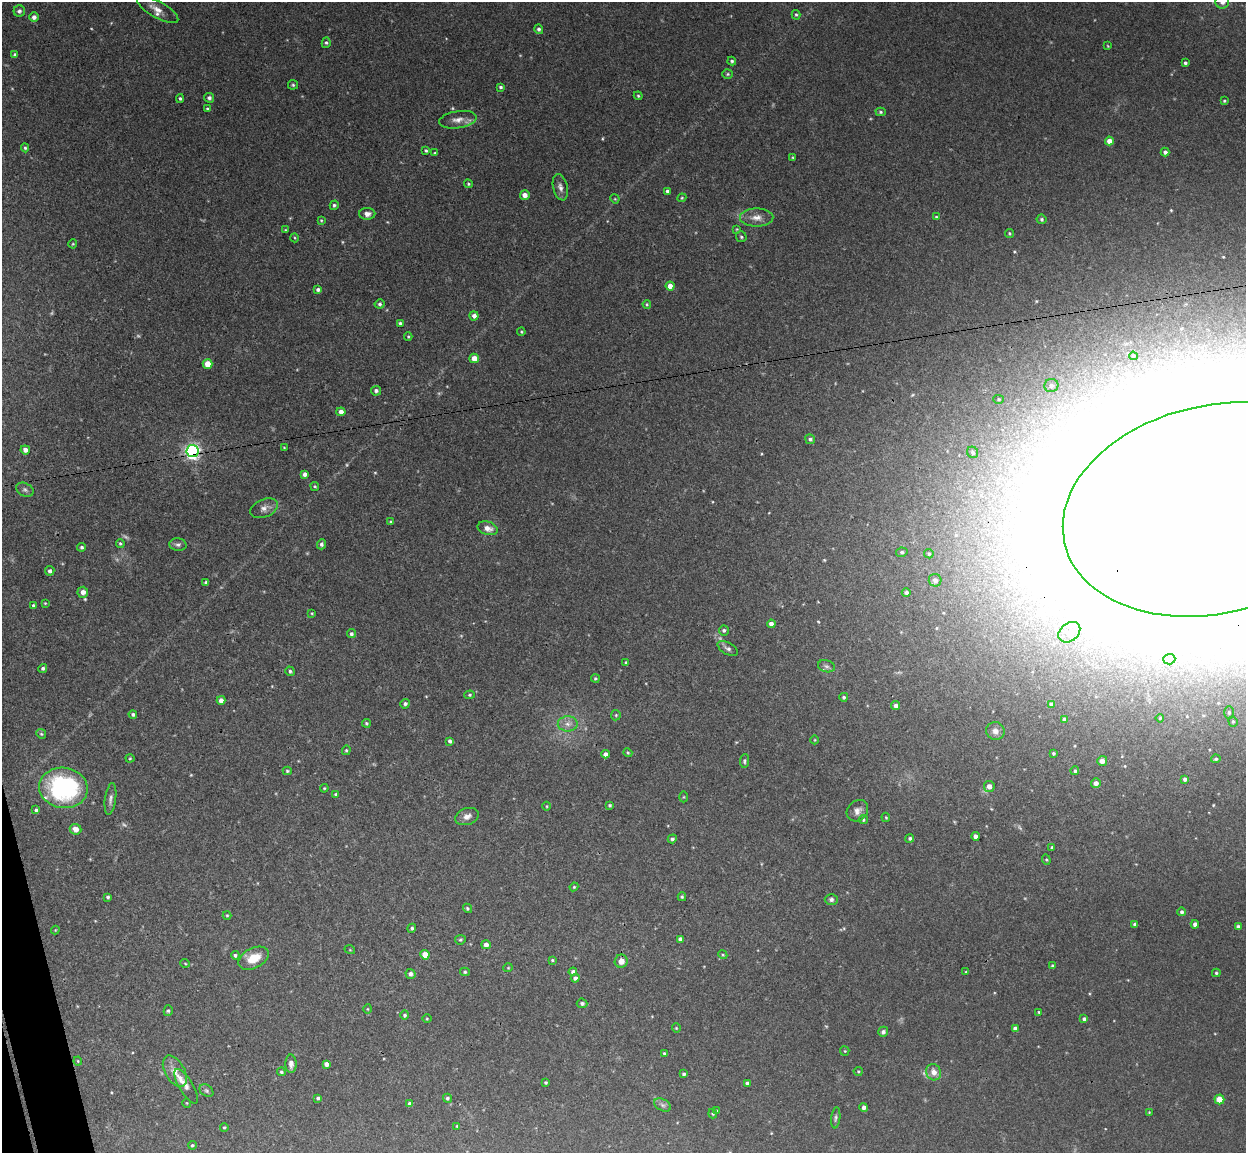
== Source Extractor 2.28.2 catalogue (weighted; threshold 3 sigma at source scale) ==
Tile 7 of 4 x 4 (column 3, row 2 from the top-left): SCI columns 2543-3786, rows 2457-3607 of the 5086 x 5029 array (HDU 1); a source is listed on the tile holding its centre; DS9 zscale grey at full resolution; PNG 1248 x 1155 px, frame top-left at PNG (2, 2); each listed source drawn as its Kron ellipse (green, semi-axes under 4 px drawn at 4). Shown black and unused: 1% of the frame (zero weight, under 3 of 4 exposures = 5% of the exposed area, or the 3 px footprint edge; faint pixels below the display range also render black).
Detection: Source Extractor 2.28.2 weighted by HDU 2 'WHT'; one run over the whole footprint, this tile lists its part. Background 0.0493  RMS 0.0046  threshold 0.0208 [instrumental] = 3 sigma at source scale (4.5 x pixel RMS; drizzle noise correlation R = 1.50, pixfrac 1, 0.05/0.05 arcsec/px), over >= 5 px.
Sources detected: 235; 9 too faint to see at this stretch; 9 inside a brighter object's white glare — neither listed nor drawn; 2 inside a brighter listed object's ellipse — not listed separately; the other 215 listed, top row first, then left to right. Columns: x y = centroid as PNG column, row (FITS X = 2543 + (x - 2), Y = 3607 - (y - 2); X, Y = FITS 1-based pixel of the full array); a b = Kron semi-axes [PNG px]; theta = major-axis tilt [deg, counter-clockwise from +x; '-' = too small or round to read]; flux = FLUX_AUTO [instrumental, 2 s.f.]
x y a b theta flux
1222 2 7 6 - 2.3
158 10 23 8 -29 4.4
19 11 6 5 - 1.2
796 15 5 4 - 0.64
34 17 5 5 - 1.9
539 29 5 4 - 1.1
326 43 5 4 - 0.84
1108 46 4 3 - 0.36
15 55 4 3 - 1
732 61 4 4 - 0.71
1185 63 3 3 - 0.95
728 74 5 4 - 0.68
293 85 5 5 - 0.69
501 87 4 4 - 0.83
638 96 4 4 - 0.56
180 98 4 3 - 0.75
209 98 5 4 - 1.2
1224 101 3 3 - 0.53
207 109 4 3 - 0.66
881 112 5 4 - 0.68
458 120 19 8 8 4.1
1109 141 4 4 - 4.6
25 148 4 4 - 0.68
426 151 3 3 - 0.63
1165 152 4 4 - 1.4
435 153 4 3 - 0.53
793 158 3 3 - 0.5
468 184 4 4 - 0.55
560 187 13 7 -77 2.3
667 191 4 3 - 1.1
525 195 5 5 - 3
682 198 4 4 - 0.48
615 199 5 4 - 0.46
334 205 5 4 - 0.87
367 214 8 6 -1 2.2
757 217 17 9 0 4.1
936 217 3 3 - 0.57
1042 219 5 5 - 0.91
321 220 4 3 - 0.46
737 229 4 3 - 0.41
285 230 3 3 - 0.38
1009 233 4 4 - 0.67
741 237 5 5 - 0.81
295 238 4 3 - 0.43
73 244 4 4 - 0.5
670 286 4 4 - 3
318 290 4 4 - 1
380 304 5 4 - 0.95
647 304 4 4 - 0.5
474 316 4 4 - 1.9
400 323 4 3 - 0.8
521 332 4 3 - 0.5
408 337 4 4 - 0.48
1133 356 4 3 - 0.5
474 358 5 4 - 4.1
208 364 5 5 - 4.9
1051 386 7 6 - 1.7
376 391 5 5 - 1.3
999 399 5 4 - 0.62
341 412 4 4 - 2.4
810 439 5 4 - 1.1
284 447 4 2 - 0.34
25 450 5 4 - 2.5
192 451 6 6 - 150
973 452 6 5 - 1
305 474 4 4 - 1.6
315 486 4 3 - 0.57
25 490 9 6 -28 1.3
264 508 14 9 22 2.8
1214 509 154 104 13 9700
390 522 4 3 - 0.46
488 528 10 6 -17 3
120 544 4 4 - 0.63
321 544 5 4 - 1.1
178 545 8 6 -5 1.4
82 547 4 4 - 0.83
902 552 6 4 12 0.85
929 554 5 4 - 0.79
50 571 5 4 - 1.3
935 580 6 6 - 1.8
206 582 4 3 - 1.1
83 592 5 5 - 2.4
906 592 4 4 - 1.2
45 603 3 3 - 0.41
33 605 4 3 - 0.85
312 613 4 3 - 0.44
771 624 4 4 - 1.9
724 630 5 5 - 1
1069 632 12 9 39 4.2
351 634 4 4 - 1
728 648 11 6 -30 1.5
1169 659 6 5 - 0.95
626 662 4 3 - 0.49
826 666 8 6 -16 1.4
43 668 5 4 - 0.94
290 671 5 4 - 0.92
595 679 4 4 - 0.64
470 695 5 4 - 0.69
844 697 4 4 - 0.82
221 700 4 4 - 1.8
405 704 5 5 - 1.1
1052 704 4 4 - 1.6
896 706 4 4 - 1.9
1229 712 6 5 - 1
133 714 4 4 - 0.98
616 715 5 5 - 0.61
1160 718 4 4 - 0.61
1065 719 4 4 - 1.3
1233 721 5 4 - 0.65
366 723 4 4 - 0.67
568 724 10 7 1 2.6
995 731 9 9 - 2.5
41 734 5 4 - 0.76
815 740 4 3 - 0.35
450 741 4 4 - 1.2
346 750 5 4 - 0.58
628 753 5 4 - 0.51
1053 753 4 3 - 0.69
606 754 4 4 - 2
130 758 4 4 - 0.53
1216 759 5 4 - 0.81
744 761 7 4 84 0.79
1102 761 5 5 - 2.9
287 771 4 4 - 0.74
1075 771 4 4 - 0.83
1185 779 4 4 - 1.4
1096 783 5 4 - 2
989 786 5 5 - 3
63 788 24 20 -8 68
324 788 4 4 - 0.45
336 794 4 3 - 0.72
683 797 5 3 - 0.42
110 799 16 5 82 2
610 805 4 4 - 0.59
547 806 4 3 - 0.4
36 810 4 3 - 0.87
857 811 12 9 45 2.9
467 816 12 8 19 2.8
886 817 5 3 - 0.46
863 820 4 4 - 0.73
75 829 6 5 - 3.1
975 836 4 4 - 2.2
910 838 4 4 - 0.85
672 839 5 4 - 0.97
1052 847 3 3 - 0.64
1046 860 5 4 - 0.58
574 887 4 4 - 0.51
108 897 3 3 - 0.71
682 897 4 3 - 0.65
831 899 6 5 - 1.2
467 908 5 4 - 0.77
1182 912 4 4 - 1.1
227 915 4 4 - 0.52
1135 924 4 4 - 1.3
1195 924 4 4 - 2.2
1238 927 4 4 - 1.2
412 928 4 4 - 0.89
55 930 4 4 - 0.39
680 939 4 4 - 1.6
460 940 5 4 - 0.66
486 945 4 4 - 2.4
350 950 5 3 - 0.41
235 955 4 4 - 0.95
425 955 5 4 - 7.7
723 955 4 3 - 0.49
254 958 16 10 27 7.8
552 960 3 3 - 0.54
621 961 6 6 - 3.6
185 963 5 3 - 0.43
1053 966 4 3 - 1
508 968 5 3 - 0.35
465 972 5 4 - 0.69
573 972 4 4 - 1.5
966 972 4 3 - 0.38
1216 973 4 3 - 0.69
411 974 5 5 - 1.6
575 978 4 4 - 1.5
582 1003 5 5 - 1.1
367 1009 5 3 - 0.41
168 1011 5 4 - 0.77
1039 1012 4 4 - 0.51
405 1015 5 4 - 0.95
427 1019 4 3 - 0.42
1084 1019 4 4 - 1.1
676 1028 4 4 - 0.46
1015 1029 4 4 - 2.4
883 1032 5 5 - 1.4
845 1051 5 4 - 0.48
664 1053 4 3 - 0.71
78 1061 4 4 - 0.49
291 1064 9 5 -88 2.1
326 1064 4 4 - 1.9
175 1071 17 9 -60 4.8
858 1071 4 4 - 0.52
281 1072 4 4 - 0.77
934 1072 8 7 - 3.7
684 1074 4 4 - 0.9
546 1083 3 3 - 0.65
747 1083 4 3 - 1.1
186 1086 20 7 -59 2.5
206 1091 7 5 -35 1.1
318 1098 4 3 - 0.85
447 1098 4 4 - 0.84
1219 1099 5 5 - 7.4
187 1103 4 3 - 0.33
410 1104 4 4 - 2.1
663 1105 9 6 -27 1.5
864 1107 4 4 - 1.5
717 1111 4 4 - 0.62
1149 1112 4 3 - 0.36
713 1113 5 4 - 0.63
836 1118 10 4 83 1.1
457 1126 4 4 - 0.58
224 1127 4 3 - 0.56
192 1145 4 3 - 0.62
Overlapping masked pixels (flux is a lower limit): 2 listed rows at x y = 192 451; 1214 509
Isophote crosses this tile's border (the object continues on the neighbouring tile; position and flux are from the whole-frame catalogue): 2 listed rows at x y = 1222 2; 1214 509